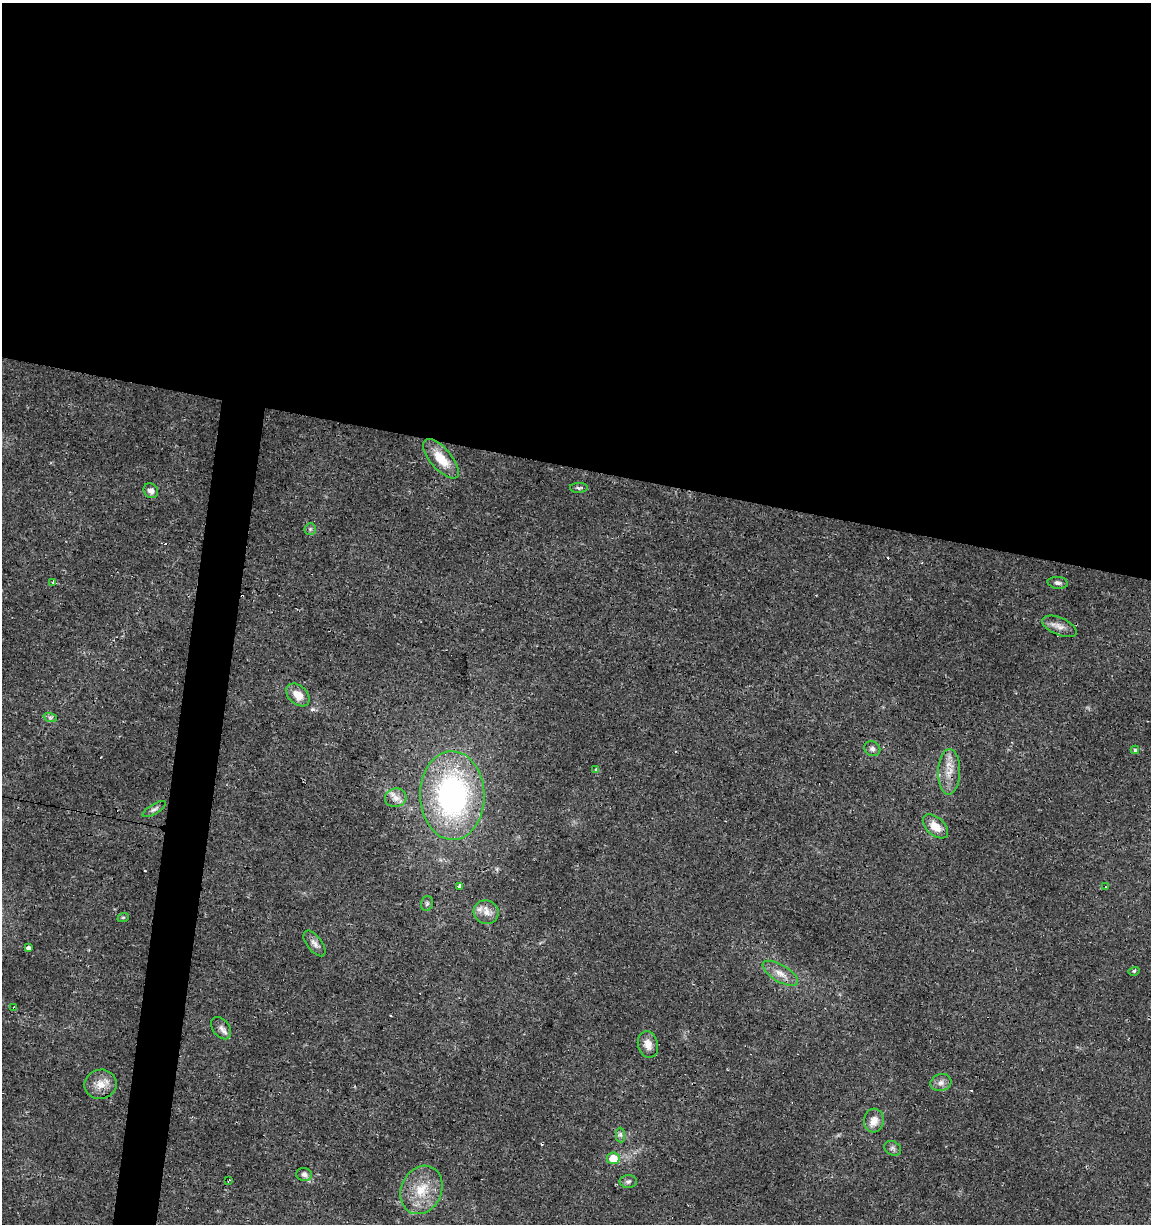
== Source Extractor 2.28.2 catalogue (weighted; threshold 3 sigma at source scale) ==
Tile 3 of 4 x 4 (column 3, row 1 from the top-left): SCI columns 2586-3734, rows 3668-4889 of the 5107 x 4898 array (HDU 1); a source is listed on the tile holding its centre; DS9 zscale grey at full resolution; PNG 1153 x 1226 px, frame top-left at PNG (2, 3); each listed source drawn as its Kron ellipse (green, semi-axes under 4 px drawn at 4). Shown black and unused: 41% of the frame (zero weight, under 2 of 3 exposures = <1% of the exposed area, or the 3 px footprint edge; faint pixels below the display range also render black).
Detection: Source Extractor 2.28.2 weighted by HDU 2 'WHT'; one run over the whole footprint, this tile lists its part. Background 0.0135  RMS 0.0032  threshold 0.0142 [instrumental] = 3 sigma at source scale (4.5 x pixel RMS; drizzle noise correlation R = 1.50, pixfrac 1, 0.0396/0.0396 arcsec/px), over >= 5 px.
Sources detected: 49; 8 cosmic-ray / hot-pixel residue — neither listed nor drawn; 2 inside a brighter listed object's ellipse — not listed separately; the other 39 listed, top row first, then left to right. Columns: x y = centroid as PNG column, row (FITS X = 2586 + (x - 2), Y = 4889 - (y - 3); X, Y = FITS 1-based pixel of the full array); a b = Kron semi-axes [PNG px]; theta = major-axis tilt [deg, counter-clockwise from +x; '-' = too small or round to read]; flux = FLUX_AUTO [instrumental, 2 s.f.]
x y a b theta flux
441 459 24 10 -49 6.8
579 488 9 5 3 0.72
151 491 8 6 -50 1.6
310 529 6 6 - 0.66
53 582 3 3 - 0.47
1058 583 10 6 -6 1
1059 626 18 8 -23 2.4
298 695 13 9 -44 3.8
50 717 7 4 -18 0.71
872 749 8 7 - 1.1
1135 750 4 4 - 0.48
596 769 3 3 - 1.6
949 772 23 11 88 4.6
452 796 44 32 -89 69
396 798 11 9 15 2.2
154 809 13 5 31 1
935 826 15 9 -42 4.2
1106 886 3 3 - 0.84
459 887 3 3 - 8.4
427 903 7 5 74 0.63
486 912 12 11 - 2.8
123 918 6 3 20 0.37
314 943 15 7 -53 1.7
28 948 4 4 - 1.9
1134 971 5 3 - 0.41
780 973 20 8 -31 3.2
14 1008 3 3 - 1
221 1028 12 8 -52 1.6
648 1045 13 10 -75 2.6
941 1083 10 8 16 1.6
100 1084 16 14 10 4.1
874 1121 12 10 86 3.1
620 1135 7 4 -89 0.71
893 1148 9 6 -26 0.94
613 1158 6 6 - 5.2
304 1174 8 6 -10 1.3
229 1180 4 2 - 0.38
628 1182 8 6 1 0.86
421 1190 25 20 65 9.7
Overlapping masked pixels (flux is a lower limit): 2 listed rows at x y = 452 796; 14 1008